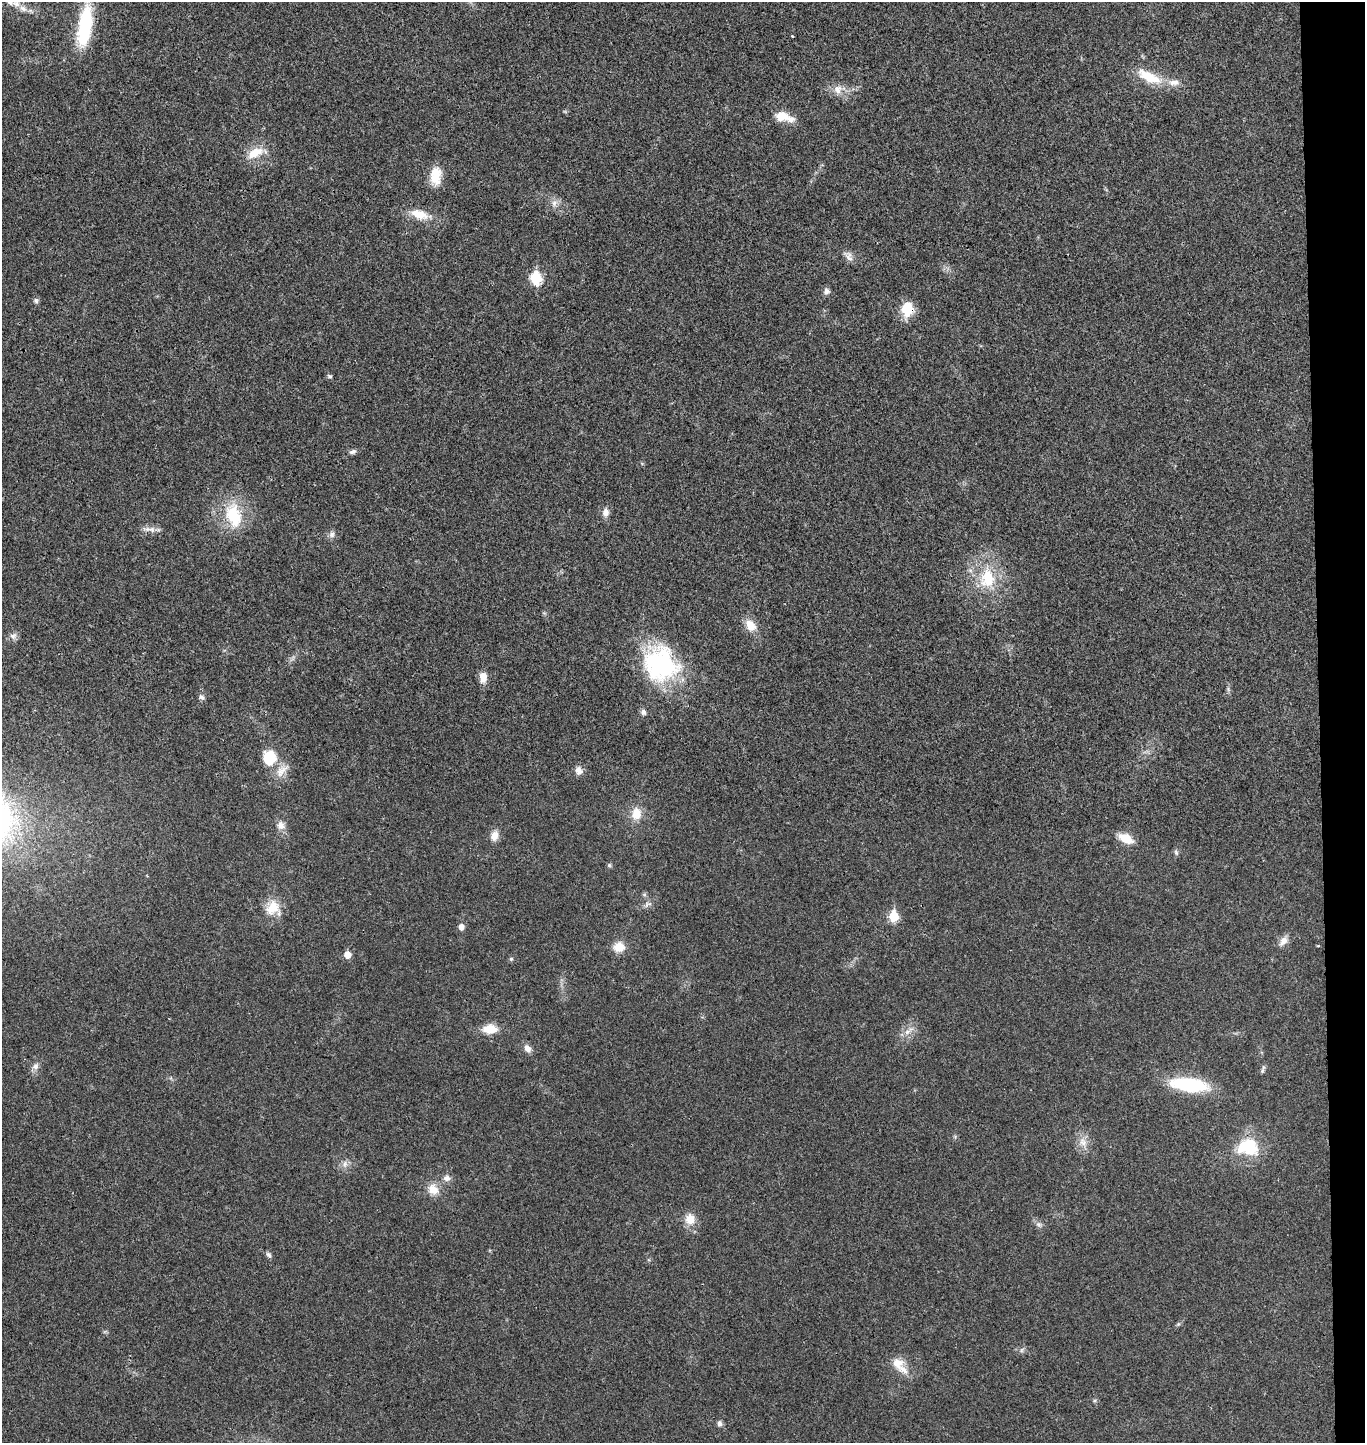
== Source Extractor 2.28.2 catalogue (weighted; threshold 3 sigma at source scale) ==
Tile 6 of 3 x 3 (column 3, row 2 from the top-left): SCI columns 2879-4241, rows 1449-2889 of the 4404 x 4334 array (HDU 1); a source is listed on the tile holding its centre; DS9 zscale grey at full resolution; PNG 1367 x 1445 px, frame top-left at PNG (2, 2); no overlay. Shown black and unused: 3% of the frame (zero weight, under 3 of 4 exposures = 6% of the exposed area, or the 3 px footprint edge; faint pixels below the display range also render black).
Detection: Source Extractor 2.28.2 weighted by HDU 2 'WHT'; one run over the whole footprint, this tile lists its part. Background 0.0212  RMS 0.0046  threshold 0.0205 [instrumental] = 3 sigma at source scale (4.5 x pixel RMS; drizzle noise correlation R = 1.50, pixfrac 1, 0.05/0.05 arcsec/px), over >= 5 px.
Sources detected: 67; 4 inside a brighter listed object's ellipse — not listed separately; the other 63 listed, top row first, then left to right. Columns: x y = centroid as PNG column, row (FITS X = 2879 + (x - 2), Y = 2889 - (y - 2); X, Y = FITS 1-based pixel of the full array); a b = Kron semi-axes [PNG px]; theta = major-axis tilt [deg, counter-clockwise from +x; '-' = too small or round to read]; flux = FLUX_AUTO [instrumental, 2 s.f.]
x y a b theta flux
16 3 11 10 - 3.8
85 26 49 15 82 30
792 36 3 3 - 0.55
1149 77 33 12 -26 13
837 89 12 11 - 4.1
783 117 22 10 -16 8.1
255 153 25 12 27 8.5
436 176 22 13 86 8.8
554 203 11 7 75 2.4
420 214 24 11 -16 8.5
848 256 16 8 -55 2.6
536 278 7 6 - 34
826 291 9 8 - 1.7
36 300 7 7 - 1.1
907 309 18 14 88 10
330 376 7 6 - 0.84
353 452 10 6 22 1.4
606 512 10 8 89 2.9
233 515 28 17 -75 20
149 529 21 6 -6 2.9
332 534 9 7 82 1.7
987 578 29 20 82 19
750 625 14 11 -56 6.5
13 636 10 9 - 2.1
660 664 41 36 -57 59
483 677 12 8 86 4.6
201 697 8 6 -45 1.4
643 712 8 7 - 1.5
269 758 14 12 -79 16
282 771 24 10 42 5.3
579 771 11 9 -58 2.8
636 814 15 12 86 6.8
281 825 13 10 -58 3.2
494 836 14 9 77 3.6
1126 838 15 8 -25 8.3
1176 853 8 5 -63 0.93
609 865 6 5 - 0.72
648 904 12 6 26 1.8
273 908 20 15 55 9.2
893 916 6 5 - 20
461 927 6 5 - 2.6
1283 941 13 9 56 3.1
1318 946 4 3 - 0.35
619 947 12 10 3 6.8
347 955 6 5 - 5.2
511 959 6 5 - 0.68
490 1029 14 9 3 8.6
908 1031 17 6 34 3
527 1048 11 8 -52 2.7
35 1066 10 8 45 2.2
1262 1071 8 5 72 0.88
1189 1085 36 12 -7 36
1083 1142 13 10 -57 4.1
1250 1147 22 17 -50 20
345 1164 10 7 89 2.2
447 1178 9 8 - 2.3
433 1189 16 13 -54 5.7
690 1219 12 11 - 6.2
1039 1224 9 7 -37 1.5
269 1255 9 5 -51 1.2
1178 1324 6 5 - 0.69
898 1363 16 14 -45 6.1
720 1423 8 6 -84 1.3
Overlapping masked pixels (flux is a lower limit): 1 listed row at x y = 907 309
Isophote crosses this tile's border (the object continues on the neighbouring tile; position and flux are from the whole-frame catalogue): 2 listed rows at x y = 16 3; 85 26